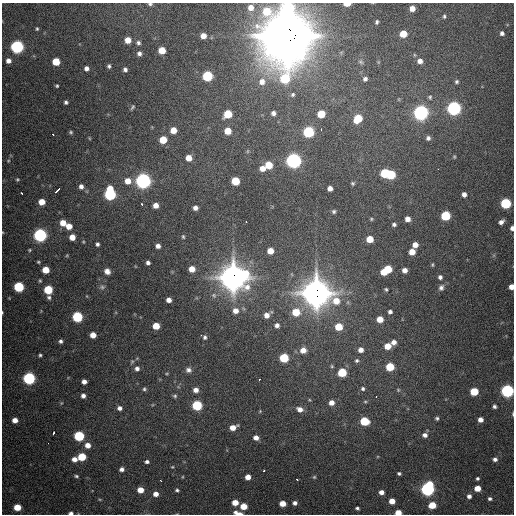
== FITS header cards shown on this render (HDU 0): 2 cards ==
NAXIS1  =                  512 / Axis length
NAXIS2  =                  512 / Axis length

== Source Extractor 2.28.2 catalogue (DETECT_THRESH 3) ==
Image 512 x 512 px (HDU 0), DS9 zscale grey, 1 PNG px = 1 image px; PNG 516 x 516 px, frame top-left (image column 1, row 512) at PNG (2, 3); no overlay
Background 1480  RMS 41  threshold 122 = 3 sigma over >= 5 px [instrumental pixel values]
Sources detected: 208; all 208 listed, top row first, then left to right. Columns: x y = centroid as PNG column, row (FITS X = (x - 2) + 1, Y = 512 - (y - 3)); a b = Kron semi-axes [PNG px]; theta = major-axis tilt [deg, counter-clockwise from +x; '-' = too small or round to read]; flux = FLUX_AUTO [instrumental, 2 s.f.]
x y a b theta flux
150 4 6 4 -1 5.1e+03
347 4 5 3 - 3.9e+04
251 7 7 7 - 2.2e+04
412 8 5 5 - 2.2e+04
444 16 6 4 -90 4.4e+03
377 22 4 3 - 4.3e+03
37 29 4 3 - 3.5e+03
502 33 5 5 - 8.3e+03
403 34 5 5 - 5.8e+04
287 35 23 22 - 1.2e+07
203 36 5 5 - 2.2e+04
128 40 5 5 - 3.5e+04
138 43 6 5 - 6.8e+03
17 47 6 6 - 6.1e+05
162 50 5 5 - 4.8e+04
139 53 5 4 - 9.2e+03
8 61 6 5 - 1.5e+04
420 61 6 6 - 1.4e+04
56 62 5 5 - 6.4e+04
361 62 8 5 -27 5.3e+03
109 66 5 4 - 5.6e+03
86 68 5 5 - 1.1e+04
125 70 5 4 - 8.1e+03
207 76 6 6 - 2.4e+05
285 78 9 8 - 1.5e+05
365 79 5 5 - 7.8e+03
262 82 9 8 - 2.3e+04
457 82 5 5 - 5.1e+03
57 86 4 3 - 3.8e+03
293 94 7 6 - 6.4e+03
430 97 5 4 - 4.2e+03
66 102 4 4 - 5.9e+03
132 107 6 4 60 4.3e+03
454 108 6 6 - 8.5e+05
273 113 5 5 - 1.0e+04
421 113 6 6 - 1.1e+06
228 114 6 5 - 8.4e+04
321 114 6 5 - 7.6e+04
358 119 7 5 52 9.6e+04
321 129 3 2 - 2.8e+03
173 130 5 5 - 3.8e+04
228 131 5 5 - 4.3e+04
71 132 4 4 - 4.0e+03
308 132 6 6 - 3.1e+05
53 134 3 2 - 6.9e+03
89 138 5 3 - 2.1e+03
428 138 6 6 - 7.9e+03
163 140 5 5 - 6.2e+04
247 151 6 4 89 3.3e+03
454 157 5 4 - 3.0e+03
189 158 5 5 - 3.2e+04
294 160 6 6 - 1.2e+06
8 161 5 4 - 3.2e+03
269 165 6 5 - 5.7e+04
262 168 5 5 - 2.3e+04
438 169 3 2 - 2.4e+03
385 173 6 5 - 1.3e+05
391 174 6 5 - 1.5e+05
17 179 5 5 - 3.8e+03
128 181 6 6 - 2.9e+04
143 181 6 6 - 1.2e+06
235 181 6 5 - 9.3e+04
353 183 4 4 - 3.9e+03
81 186 6 5 - 1.1e+04
330 188 5 5 - 1.4e+04
57 190 5 2 - 1.2e+04
22 193 4 2 - 4.5e+03
110 194 8 6 -88 4.1e+05
464 194 5 4 - 1.2e+04
42 202 5 5 - 3.6e+04
506 203 6 6 - 2.6e+05
142 204 3 3 - 8.4e+03
156 205 5 5 - 2.0e+04
195 208 4 4 - 1.3e+04
334 211 5 4 - 5.0e+03
446 216 6 6 - 1.7e+05
371 219 4 3 - 3.2e+03
408 219 5 5 - 1.7e+04
246 222 3 2 - 3.7e+03
501 222 6 4 36 1.2e+04
63 223 6 5 - 3.4e+04
394 224 4 4 - 6.0e+03
69 226 5 5 - 3.2e+04
512 228 5 4 - 1.0e+04
40 235 6 6 - 7.0e+05
72 237 5 5 - 3.0e+04
183 237 5 4 - 3.5e+03
370 239 5 5 - 5.1e+04
97 244 4 4 - 6.3e+03
415 245 5 5 - 2.0e+04
158 246 5 4 - 1.2e+04
30 250 4 4 - 3.1e+03
270 251 5 5 - 3.1e+04
412 252 5 5 - 3.2e+04
38 262 4 3 - 3.4e+03
148 263 4 4 - 8.1e+03
432 265 5 4 - 3.3e+03
192 269 5 5 - 3.3e+04
46 270 5 5 - 5.2e+04
386 270 10 5 34 1.2e+05
405 270 5 5 - 1.7e+04
107 271 6 6 - 1.6e+04
440 277 5 4 - 8.0e+03
233 278 12 11 - 3.3e+06
40 281 4 3 - 3.4e+03
19 287 6 5 - 2.3e+05
102 287 7 7 - 7.2e+03
511 287 5 4 - 2.1e+04
441 288 9 7 69 1.1e+04
386 289 5 4 - 4.3e+03
48 290 5 5 - 1.3e+05
316 293 12 12 - 3.5e+06
49 297 6 5 - 6.2e+03
169 300 5 4 - 1.6e+04
336 301 15 11 75 5.8e+04
235 311 7 7 - 2.1e+04
2 312 4 2 - 2.2e+03
296 312 6 6 - 6.4e+04
390 312 5 5 - 7.8e+03
267 315 6 6 - 1.8e+04
77 317 6 6 - 2.6e+05
380 319 5 5 - 3.7e+04
277 325 5 5 - 1.0e+04
156 326 5 5 - 5.1e+04
339 327 6 5 - 6.7e+04
93 335 5 5 - 3.0e+04
201 335 3 2 - 2.4e+03
205 337 6 5 - 6.6e+03
60 341 4 4 - 7.0e+03
394 342 6 6 - 1.6e+04
388 346 6 5 - 4.0e+04
303 350 7 6 - 2.1e+04
361 350 6 6 - 1.6e+04
40 355 4 3 - 4.7e+03
284 358 6 5 - 1.5e+05
357 360 6 6 - 6.5e+03
332 366 5 4 - 3.4e+03
390 367 6 5 - 1.0e+05
137 368 6 6 - 1.0e+04
188 370 8 7 - 1.2e+04
342 372 6 5 - 1.3e+05
167 374 5 3 - 2.6e+03
29 378 6 6 - 5.4e+05
259 380 3 3 - 1.3e+04
84 382 5 4 - 1.4e+04
144 389 6 5 - 5.0e+03
363 389 6 6 - 6.4e+03
196 390 5 5 - 1.8e+04
398 390 6 5 - 4.3e+03
474 391 5 5 - 9.8e+04
507 391 6 6 - 6.8e+05
83 396 5 4 - 1.0e+04
175 396 6 5 - 5.3e+03
376 397 3 2 - 3.0e+03
365 402 5 4 - 3.4e+03
61 403 5 3 - 2.6e+03
331 403 6 5 - 1.9e+04
197 405 6 5 - 2.2e+05
494 406 4 4 - 6.6e+03
119 408 6 5 - 1.1e+04
300 409 7 5 -24 1.7e+04
260 411 5 3 - 2.4e+03
513 414 6 2 90 3.0e+03
437 418 5 4 - 5.4e+03
15 420 5 5 - 2.2e+04
480 420 5 4 - 1.8e+04
364 421 6 5 - 1.3e+05
233 427 6 4 23 2.8e+04
53 433 4 3 - 7.9e+03
425 435 6 5 - 1.3e+04
79 436 6 5 - 2.6e+05
256 438 5 4 - 1.6e+04
48 443 2 2 - 4.5e+03
87 445 6 5 - 2.2e+04
82 457 5 5 - 9.1e+04
74 459 5 5 - 1.8e+04
495 459 5 5 - 9.5e+03
147 462 5 4 - 7.6e+03
172 467 4 4 - 2.9e+03
122 469 5 4 - 1.1e+04
264 471 3 2 - 3.5e+03
399 473 4 3 - 5.0e+03
76 476 5 3 - 4.3e+03
182 477 5 3 - 2.4e+03
248 477 5 5 - 2.3e+04
314 477 5 4 - 3.4e+03
477 478 3 3 - 4.6e+03
296 479 3 3 - 8.7e+03
160 480 3 2 - 3.8e+03
477 488 5 5 - 3.7e+04
427 489 7 6 - 8.0e+05
140 490 5 5 - 3.7e+04
177 490 4 4 - 4.9e+03
381 492 4 4 - 1.6e+04
156 494 5 5 - 1.9e+04
469 496 5 5 - 1.1e+04
490 499 5 4 - 6.4e+03
392 501 5 5 - 3.0e+04
235 503 5 5 - 3.6e+04
295 503 5 4 - 9.6e+03
282 504 5 5 - 3.5e+04
432 505 5 5 - 6.3e+04
244 506 5 5 - 4.5e+04
17 507 5 5 - 5.8e+04
357 508 4 3 - 5.3e+03
398 512 5 4 - 3.4e+04
71 513 5 3 - 8.2e+03
238 513 11 4 -13 1.9e+04
At the frame edge (FLAGS 8, measured only in part): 11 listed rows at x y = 150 4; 347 4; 287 35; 512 228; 511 287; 2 312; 507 391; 513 414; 398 512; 71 513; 238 513